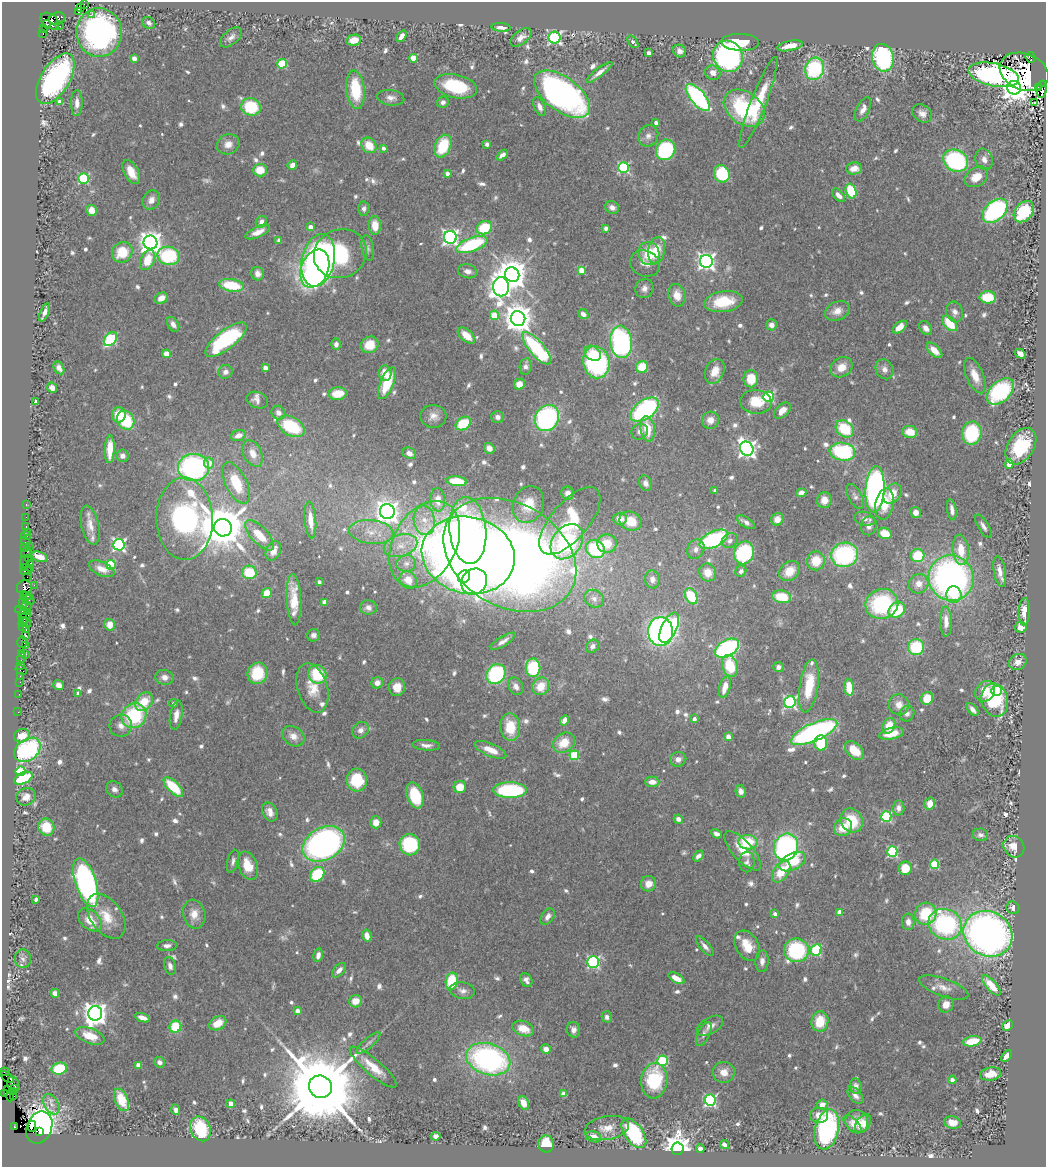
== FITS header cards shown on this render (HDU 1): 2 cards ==
NAXIS1  =                 1044
NAXIS2  =                 1165

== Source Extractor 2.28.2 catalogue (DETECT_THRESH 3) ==
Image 1044 x 1165 px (HDU 1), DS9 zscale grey, 1 PNG px = 1 image px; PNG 1048 x 1169 px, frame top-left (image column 1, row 1165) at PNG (2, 2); each listed source drawn as its Kron ellipse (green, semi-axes under 4 px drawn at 4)
Background 0.422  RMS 0.024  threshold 0.0715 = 3 sigma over >= 5 px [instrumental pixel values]
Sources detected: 828; of the 828, the 500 brightest by FLUX_AUTO listed and drawn (328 fainter detections omitted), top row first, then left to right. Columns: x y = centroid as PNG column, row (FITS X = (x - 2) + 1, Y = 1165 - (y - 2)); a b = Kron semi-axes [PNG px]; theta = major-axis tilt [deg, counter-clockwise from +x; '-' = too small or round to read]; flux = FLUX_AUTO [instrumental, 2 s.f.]
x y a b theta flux
84 5 4 3 - 13
81 8 2 2 - 65
79 12 3 3 - 19
92 14 3 2 - 15
57 19 8 6 15 140
50 21 10 7 -38 510
149 23 7 5 -33 6.6
47 24 4 3 - 160
60 26 2 2 - 26
501 27 9 4 -4 7.7
43 29 3 2 - 13
99 32 24 22 -89 400
43 33 3 2 - 18
401 36 6 4 52 8.5
231 37 13 7 40 9.5
521 37 12 7 38 11
554 38 6 6 - 330
354 40 7 5 11 19
633 42 7 3 -54 7.3
740 42 19 8 -2 45
790 46 13 5 11 22
680 51 7 6 - 9.8
649 53 4 4 - 11
728 56 16 14 -63 380
1030 57 5 5 - 130
134 58 4 4 - 18
413 58 4 4 - 53
883 58 14 11 -76 200
282 64 5 4 - 93
814 69 11 9 73 160
599 72 16 4 38 12
1024 72 25 18 -21 61
713 73 8 7 - 13
994 75 26 11 -12 480
55 79 28 14 58 340
456 86 22 11 -13 99
1014 88 7 6 - 2500
1038 88 3 2 - 76
1042 89 9 5 82 170
356 90 19 9 -84 76
562 94 32 17 -37 640
698 97 16 7 -50 320
391 98 13 8 -7 11
60 102 4 4 - 13
443 102 6 5 - 6.9
758 102 48 7 69 63
1035 102 3 2 - 6.2
77 103 13 6 89 12
251 107 10 8 -17 87
540 107 10 5 -67 9.5
744 108 22 16 -36 170
863 109 13 6 64 12
922 113 10 8 -35 11
656 123 4 3 - 8.7
648 136 11 10 - 11
228 144 11 10 - 14
487 144 4 3 - 12
369 145 8 7 - 35
443 146 12 8 68 77
383 148 4 3 - 8.8
666 150 10 9 - 160
502 155 6 4 40 9.3
984 159 11 8 -71 9.9
956 161 13 10 -29 200
292 165 5 4 - 12
624 168 5 5 - 220
854 168 8 6 4 18
260 170 7 6 - 33
131 172 13 7 -61 23
447 173 4 3 - 10
722 174 9 7 -61 120
976 177 12 9 32 26
83 179 5 5 - 160
851 191 7 5 -70 85
839 195 8 5 -46 12
151 200 10 8 62 13
612 207 7 6 - 8.9
364 209 7 5 87 6.3
92 210 5 5 - 23
995 211 14 9 43 260
1024 212 12 8 51 93
261 222 6 5 - 8.6
375 225 9 6 -87 28
310 227 4 4 - 16
484 228 8 6 27 76
606 228 4 3 - 10
258 232 13 5 24 15
450 237 6 6 - 600
279 240 4 4 - 8.4
150 242 7 6 - 1400
472 245 17 7 20 150
368 248 13 6 -79 6.3
657 250 13 8 79 40
122 252 11 9 43 50
340 254 27 24 24 270
649 254 12 10 -66 47
169 256 11 9 -14 130
147 260 11 7 67 46
318 260 26 16 77 550
706 261 6 6 - 790
645 263 15 13 -25 15
315 269 20 13 68 260
581 270 4 4 - 37
468 271 10 7 -13 11
257 274 7 6 - 11
512 275 7 7 - 3400
232 285 12 6 -10 75
501 287 9 8 - 1000
644 288 10 9 - 11
677 295 11 8 -76 21
988 297 8 6 -1 52
161 298 7 5 31 18
723 302 19 10 8 55
837 311 13 9 24 17
45 312 10 4 68 9.2
955 312 10 8 -73 10
583 314 5 4 - 8.5
494 315 5 4 - 51
518 318 7 7 - 2700
950 323 9 5 -49 53
173 324 8 5 -58 9.6
771 325 5 5 - 11
900 327 8 5 39 25
926 328 8 5 -51 8.8
466 336 10 5 -41 23
110 339 8 5 49 180
226 340 25 9 38 230
621 342 16 11 -84 350
336 344 5 5 - 8.3
370 345 9 8 - 40
537 348 20 7 -50 200
934 350 10 5 -44 20
593 353 9 7 -38 21
166 354 4 4 - 47
1020 354 6 4 -30 13
596 362 16 13 -80 230
526 366 8 6 81 7.1
642 367 6 6 - 44
842 367 12 9 33 22
59 368 7 5 -59 8.8
265 368 4 4 - 21
884 369 10 8 -64 9.5
715 371 13 9 66 26
225 372 7 7 - 8
385 373 8 6 -82 26
975 376 19 8 -67 25
751 379 8 7 - 40
387 383 17 6 67 63
519 384 5 5 - 20
52 388 5 5 - 11
1000 391 16 10 43 190
338 394 9 6 8 41
768 397 5 5 - 190
257 400 11 8 -21 9.5
36 402 4 3 - 6.4
756 402 16 12 -3 41
645 410 16 9 36 250
782 410 10 6 42 17
278 413 7 6 - 9.1
119 415 7 7 - 31
433 416 13 11 -4 14
497 417 6 6 - 7.1
547 418 14 11 58 280
126 420 10 8 -60 88
710 420 8 8 - 16
463 423 8 6 32 61
291 426 14 9 -30 100
648 429 13 7 -80 37
845 429 10 7 -39 74
640 432 8 7 - 8
910 432 7 6 - 30
972 433 12 9 77 110
238 435 7 5 19 13
1021 446 20 13 57 100
489 448 5 5 - 10
110 449 14 5 88 32
747 449 7 6 - 830
842 452 13 9 -8 190
253 453 14 9 -64 19
409 453 7 5 -26 10
123 456 6 6 - 6.4
209 463 5 5 - 17
1009 464 5 4 - 36
193 467 15 13 0 350
457 481 10 5 -7 54
236 483 22 10 -64 63
646 483 8 6 -63 8.2
875 489 23 9 87 640
715 491 4 3 - 8.7
568 493 6 6 - 14
801 493 5 4 - 9.1
892 494 11 8 53 30
855 496 14 7 -61 8.1
438 500 11 7 -86 21
824 500 8 7 - 17
884 504 16 9 79 39
26 505 3 2 - 13
528 505 19 15 68 43
952 510 10 4 -82 11
387 511 7 7 - 1400
916 512 5 5 - 12
26 517 2 2 - 15
185 519 41 28 -89 500
620 519 6 6 - 19
777 519 6 6 - 15
865 519 11 6 -14 8.6
310 520 18 5 -85 25
424 520 15 10 -81 22
570 521 41 18 49 130
631 521 11 9 -22 41
746 522 10 5 -33 7.9
90 525 20 9 -77 18
869 526 9 8 - 11
983 526 13 5 -59 8.2
26 527 3 2 - 39
223 528 9 8 - 9300
468 530 33 18 -85 320
27 532 2 2 - 7.9
371 532 22 12 -6 29
885 533 7 5 -17 33
26 535 5 2 - 14
259 535 19 8 -46 38
714 539 15 8 25 220
730 541 8 7 - 7.5
26 542 5 3 - 41
567 542 19 14 52 280
425 544 46 31 61 270
607 544 10 9 - 38
119 545 6 5 - 360
29 546 2 2 - 240
401 546 17 11 17 24
25 547 3 2 - 21
595 549 10 8 -36 130
696 549 10 8 59 11
961 550 15 8 -84 33
273 551 10 7 67 17
26 552 6 4 55 60
744 553 11 10 - 150
468 555 47 38 -13 1800
510 555 71 51 -30 2400
845 555 13 12 - 220
918 555 7 6 - 62
40 557 8 5 -20 19
28 558 3 2 - 7.2
24 561 6 3 -88 73
816 561 9 9 - 40
31 563 3 2 - 71
406 563 10 8 2 9.4
111 565 5 4 - 110
24 567 3 2 - 19
31 569 4 2 - 48
102 569 13 7 -24 16
26 571 6 3 1 37
741 571 6 5 - 6.7
790 571 11 8 42 30
1000 571 16 6 -80 15
249 572 7 6 - 62
708 572 9 8 - 23
27 577 2 2 - 20
464 577 6 6 - 1900
951 578 23 22 - 650
652 579 9 7 -85 11
408 580 9 8 - 22
319 582 4 3 - 6.4
474 582 14 12 49 310
919 584 10 9 - 17
34 585 2 2 - 22
24 588 7 7 - 220
267 593 5 5 - 41
23 594 4 2 - 45
954 595 8 7 - 29
27 596 5 3 - 77
691 596 8 5 -65 91
782 597 9 6 -11 50
594 599 10 8 -29 10
28 600 6 4 -17 230
294 600 25 7 -87 37
325 602 4 4 - 19
23 603 7 2 90 110
882 604 16 15 - 170
27 606 5 4 - 70
368 608 8 7 - 9.4
897 610 9 7 36 73
22 611 7 2 -17 57
1024 612 14 5 88 20
22 614 6 3 78 71
25 617 8 3 59 140
23 622 5 3 - 100
946 622 15 6 -89 18
26 623 5 3 - 87
110 625 6 5 - 21
23 627 4 2 - 22
1021 627 6 5 - 15
669 628 16 7 64 340
26 630 3 2 - 30
661 631 14 12 -88 450
314 635 6 6 - 7.5
26 636 3 3 - 70
503 641 14 5 32 9.1
22 642 5 5 - 34
26 646 3 3 - 56
593 646 7 6 - 6.7
916 647 8 8 - 88
727 648 13 8 29 260
21 654 3 3 - 34
26 654 3 2 - 26
22 657 7 3 80 53
1018 662 9 7 27 15
20 665 3 2 - 34
730 666 11 7 -74 65
778 667 5 5 - 7.7
533 668 9 7 -89 100
21 670 6 3 -31 70
257 673 11 10 - 71
317 674 10 8 -51 70
496 674 10 9 - 150
20 676 2 2 - 16
164 677 9 7 -13 11
20 682 2 2 - 17
377 683 6 5 - 11
59 685 5 5 - 10
516 686 9 7 -61 9.4
541 686 9 8 - 31
809 686 27 9 81 59
397 687 9 8 - 22
725 687 11 5 74 26
849 687 8 5 -84 39
312 688 25 15 -73 32
985 691 11 9 52 41
996 691 5 5 - 140
78 693 4 4 - 6.2
19 694 2 2 - 8.6
927 698 6 6 - 34
995 700 17 13 -78 110
144 702 10 7 51 39
790 702 6 5 - 310
173 703 4 4 - 6.3
899 705 10 10 - 17
973 710 7 4 -51 7.9
18 712 2 2 - 15
907 714 8 7 - 7.8
176 715 15 6 81 17
134 716 13 12 - 140
694 719 4 3 - 9.4
564 720 5 4 - 11
121 726 11 11 - 13
889 726 8 6 63 30
510 727 14 10 -84 53
361 730 9 7 49 9
814 732 25 9 24 470
892 733 12 6 12 28
22 736 8 6 14 23
293 736 12 9 -35 15
728 737 4 4 - 22
564 743 12 9 33 35
821 743 7 6 - 73
426 745 14 5 -5 8.7
27 750 14 10 38 200
490 750 17 6 -23 25
854 751 11 7 -43 37
574 755 5 5 - 96
678 759 8 7 - 9.4
21 771 5 5 - 90
23 778 10 5 25 98
357 780 11 10 - 70
652 782 7 5 -2 14
173 787 12 5 -45 73
460 787 6 6 - 30
114 789 9 7 -41 7.9
510 790 17 8 0 190
741 791 6 5 - 9
415 795 13 8 -72 76
26 797 10 8 22 14
930 804 6 5 - 23
898 808 7 6 - 8.2
270 812 10 7 -64 12
886 817 5 5 - 180
678 819 5 4 - 6.9
852 820 12 10 -62 59
376 822 6 5 - 20
46 827 8 8 - 41
843 827 9 8 - 31
716 834 5 4 - 8.6
980 835 8 6 -10 6.2
748 842 9 7 -2 66
324 844 22 16 29 620
410 845 11 10 - 140
786 847 14 12 70 330
1014 847 11 10 - 24
743 851 25 10 -48 31
892 851 5 5 - 180
698 856 6 4 47 7.4
233 861 11 5 75 6.5
747 862 10 7 89 6.6
793 862 14 8 26 64
934 864 4 4 - 100
248 866 15 9 -68 36
905 868 7 6 - 35
781 871 12 7 55 44
317 874 8 6 46 89
86 882 25 10 -72 540
648 884 8 7 - 16
36 899 4 3 - 7.1
1013 908 6 6 - 7.8
839 912 4 4 - 30
194 914 14 11 -77 22
775 914 4 3 - 8.8
926 914 11 10 - 76
106 916 25 15 -55 40
548 916 9 6 55 9.9
90 920 14 9 -44 25
908 922 8 6 -89 11
945 924 17 15 -25 250
988 934 25 22 -31 940
367 936 6 4 -77 16
167 946 10 5 3 7.3
705 946 12 5 -50 8.7
747 946 16 11 -60 34
797 950 12 12 - 150
816 950 6 5 - 160
318 955 7 4 78 11
23 959 9 8 - 6.7
762 961 11 6 87 9.2
593 962 6 6 - 270
170 966 9 6 -74 8.4
339 970 9 5 46 8.8
676 978 9 4 -28 20
526 980 7 5 -60 6.9
452 981 8 6 81 89
991 985 12 5 -48 33
944 988 26 9 -20 19
462 991 13 8 -9 9.9
55 993 4 4 - 14
355 1001 6 6 - 21
946 1004 8 7 - 16
298 1011 4 4 - 19
95 1013 7 7 - 1700
607 1017 5 5 - 6.4
142 1018 8 4 -18 14
820 1021 10 8 82 46
218 1023 9 6 30 30
710 1026 14 8 31 11
1008 1026 6 4 45 20
175 1027 6 5 - 65
523 1029 11 7 -20 26
573 1030 8 6 -77 7.8
704 1034 13 6 65 7.5
90 1036 15 7 -19 33
972 1041 9 5 11 43
368 1043 15 5 41 6.6
546 1049 5 4 - 12
1007 1056 7 4 54 12
488 1059 23 15 -17 420
662 1061 5 5 - 120
159 1062 5 5 - 6.6
138 1065 4 4 - 28
373 1067 30 8 -40 35
59 1069 8 6 15 76
5 1072 5 3 - 26
724 1072 11 10 - 18
991 1074 11 6 10 19
7 1077 8 3 -36 17
952 1080 4 4 - 7.8
654 1081 18 13 85 110
13 1084 7 6 - 250
856 1086 8 6 -74 7.7
320 1087 12 11 - 37000
15 1089 4 3 - 230
12 1091 4 3 - 230
5 1094 3 2 - 32
9 1094 8 3 -68 150
563 1094 4 4 - 20
14 1096 3 2 - 17
855 1096 10 6 -49 8.7
122 1100 12 6 -66 41
710 1100 5 5 - 310
523 1103 7 5 -62 15
51 1104 11 7 -59 9
231 1104 4 4 - 25
822 1105 5 5 - 14
176 1110 5 4 - 8.4
819 1115 9 8 - 16
857 1121 12 11 - 21
952 1122 8 6 -13 14
852 1124 11 6 -46 8.2
863 1124 10 6 54 14
32 1126 5 4 - 360
14 1127 3 3 - 62
39 1127 17 12 68 1000
607 1128 22 11 10 24
200 1129 13 10 -65 90
827 1129 20 11 77 230
40 1131 4 3 - 220
634 1133 17 9 -55 140
436 1136 4 4 - 8.9
594 1137 8 5 -16 16
546 1144 8 7 - 45
725 1144 5 4 - 8.3
677 1149 6 6 - 3100
700 1149 4 4 - 18
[328 fainter detections neither listed nor drawn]